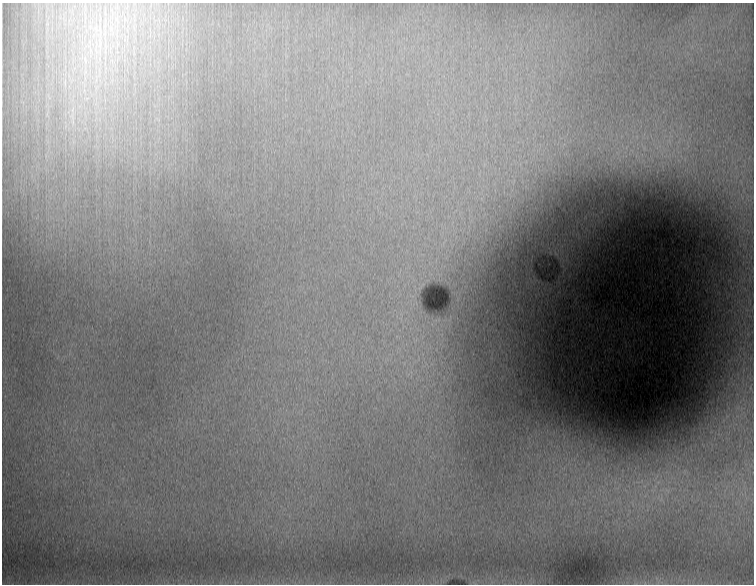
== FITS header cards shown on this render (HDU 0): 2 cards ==
NAXIS1  =                  752
NAXIS2  =                  582

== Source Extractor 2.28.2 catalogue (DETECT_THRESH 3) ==
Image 752 x 582 px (HDU 0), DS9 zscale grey, 1 PNG px = 1 image px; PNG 756 x 586 px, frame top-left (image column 1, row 582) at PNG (2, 3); no overlay
Background 35900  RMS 200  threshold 591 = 3 sigma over >= 5 px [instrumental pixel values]
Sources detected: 8; all 8 listed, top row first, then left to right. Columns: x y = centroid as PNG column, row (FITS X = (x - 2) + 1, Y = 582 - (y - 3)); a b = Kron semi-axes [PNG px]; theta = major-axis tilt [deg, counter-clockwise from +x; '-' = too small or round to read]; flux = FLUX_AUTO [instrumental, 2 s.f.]
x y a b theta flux
117 20 13 4 -74 74000
96 28 16 6 -87 150000
89 43 17 6 81 140000
100 44 41 5 88 260000
96 51 13 5 -70 100000
85 60 17 7 -81 160000
87 98 7 4 19 33000
72 110 9 4 71 47000